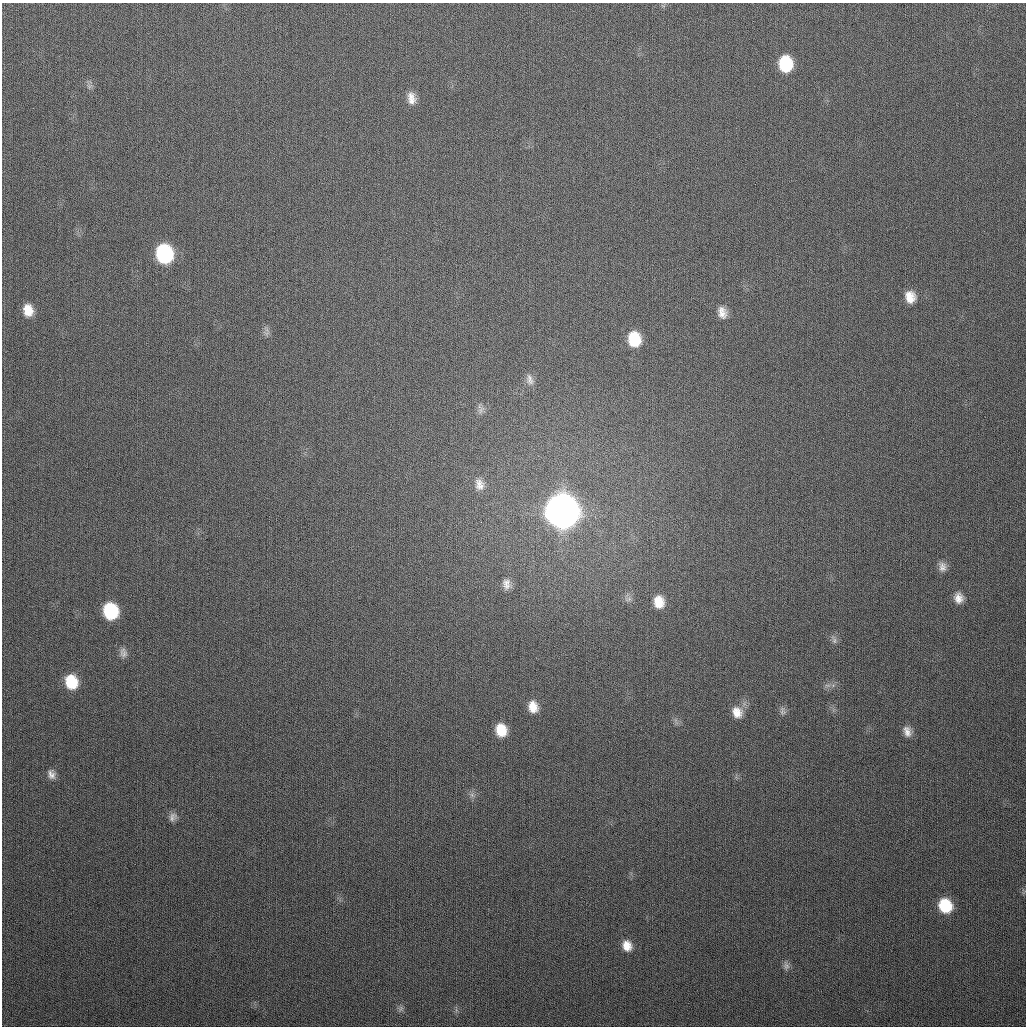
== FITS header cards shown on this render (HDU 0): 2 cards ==
NAXIS1  =                 1024
NAXIS2  =                 1024

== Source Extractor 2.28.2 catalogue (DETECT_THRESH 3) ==
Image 1024 x 1024 px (HDU 0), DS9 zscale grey, 1 PNG px = 1 image px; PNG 1028 x 1028 px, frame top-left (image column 1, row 1024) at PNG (2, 3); no overlay
Background 296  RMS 12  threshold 34.7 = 3 sigma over >= 5 px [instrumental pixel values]
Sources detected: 33; all 33 listed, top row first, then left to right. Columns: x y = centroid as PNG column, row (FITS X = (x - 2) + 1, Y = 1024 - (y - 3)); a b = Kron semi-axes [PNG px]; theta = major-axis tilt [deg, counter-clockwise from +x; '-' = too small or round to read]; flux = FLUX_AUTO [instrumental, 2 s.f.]
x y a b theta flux
785 64 14 11 -87 4.0e+04
411 98 15 10 -79 7.4e+03
164 254 14 11 -76 1.0e+05
910 297 14 11 -76 1.1e+04
28 310 14 10 -78 1.2e+04
722 312 15 11 -74 7.4e+03
634 339 14 11 -81 2.8e+04
530 379 17 9 -71 5.4e+03
480 410 14 7 53 4.3e+03
479 484 17 12 -74 8.1e+03
562 511 15 13 -76 2.3e+06
942 567 13 10 -83 5.1e+03
506 584 14 10 -86 5.9e+03
959 598 12 10 -76 7.1e+03
628 599 10 6 8 2.7e+03
659 602 13 10 -81 1.3e+04
110 611 13 11 -74 5.7e+04
834 640 11 6 -73 2.7e+03
123 653 13 9 -79 4.1e+03
71 682 13 11 -72 2.7e+04
827 685 9 4 8 2.2e+03
533 707 14 11 -76 1.1e+04
783 711 12 8 -80 3.1e+03
737 712 14 12 -63 9.6e+03
501 730 13 10 -75 1.8e+04
907 731 14 9 -76 6.0e+03
51 774 11 8 -74 4.5e+03
472 795 7 5 -46 2.2e+03
172 817 11 8 69 3.6e+03
945 906 12 10 -61 3.4e+04
627 946 13 11 -67 9.7e+03
786 966 13 8 -78 3.5e+03
401 1009 9 5 70 2.4e+03